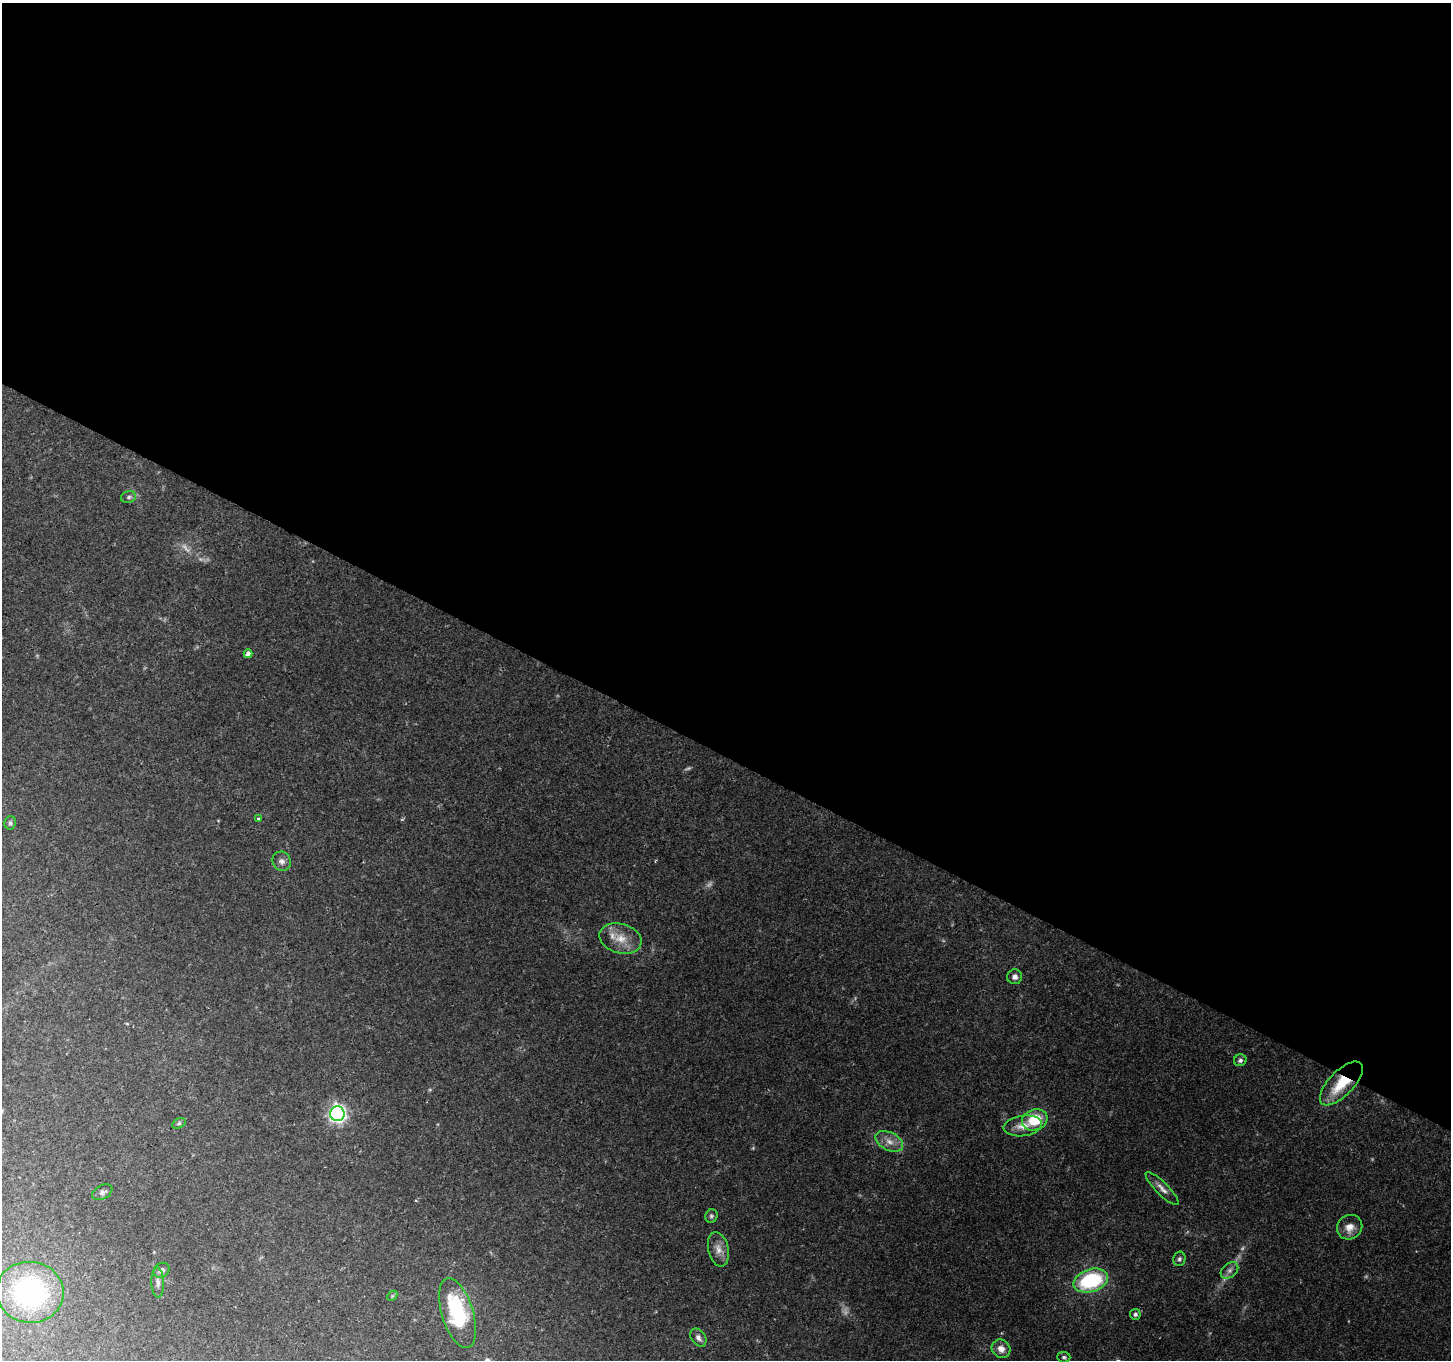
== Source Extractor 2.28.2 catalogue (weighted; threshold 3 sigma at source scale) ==
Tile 3 of 4 x 4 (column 3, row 1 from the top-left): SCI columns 2900-4348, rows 4274-5631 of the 5806 x 5894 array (HDU 1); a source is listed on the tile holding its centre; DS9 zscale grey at full resolution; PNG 1453 x 1362 px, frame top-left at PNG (2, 3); each listed source drawn as its Kron ellipse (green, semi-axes under 4 px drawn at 4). Shown black and unused: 56% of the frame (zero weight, under 2 of 3 exposures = <1% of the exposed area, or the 3 px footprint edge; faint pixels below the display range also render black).
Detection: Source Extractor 2.28.2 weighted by HDU 2 'WHT'; one run over the whole footprint, this tile lists its part. Background 0.15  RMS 0.0076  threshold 0.034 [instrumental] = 3 sigma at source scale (4.5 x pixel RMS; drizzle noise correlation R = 1.50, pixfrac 1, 0.0396/0.0396 arcsec/px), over >= 5 px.
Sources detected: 36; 5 too faint to see at this stretch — neither listed nor drawn; the other 31 listed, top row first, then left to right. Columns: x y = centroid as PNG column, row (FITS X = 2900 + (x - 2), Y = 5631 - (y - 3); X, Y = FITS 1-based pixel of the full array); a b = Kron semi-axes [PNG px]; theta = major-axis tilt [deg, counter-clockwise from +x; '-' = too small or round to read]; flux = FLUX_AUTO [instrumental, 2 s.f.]
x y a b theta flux
129 497 7 6 - 1.9
248 654 4 4 - 3.5
258 819 3 3 - 1.2
10 823 6 6 - 1.8
282 861 10 9 - 3.4
620 938 21 14 -16 14
1015 977 7 7 - 3.2
1240 1060 6 6 - 1.9
1341 1083 28 12 46 28
337 1114 7 7 - 230
1035 1120 13 10 19 24
179 1123 7 4 30 1.2
1023 1126 19 10 8 9.2
889 1141 15 9 -28 6.5
1162 1189 22 6 -45 5.1
102 1192 11 6 28 2.5
711 1216 7 6 - 1.6
1350 1227 13 12 - 7.5
718 1249 17 10 -77 7
1179 1259 7 6 - 1.9
162 1270 8 7 - 3.1
1229 1270 10 7 39 3.3
1091 1281 18 11 18 65
158 1282 15 6 -88 3.5
30 1292 33 30 -6 120
392 1296 6 4 46 1
457 1313 36 15 -73 70
1135 1314 5 5 - 1.9
698 1338 10 7 -53 3.7
1001 1349 10 9 - 5.9
1064 1357 7 5 -3 1.5
Overlapping masked pixels (flux is a lower limit): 1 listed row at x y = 1341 1083